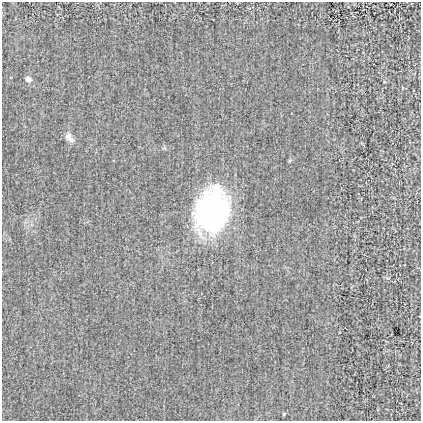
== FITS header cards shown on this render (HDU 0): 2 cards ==
NAXIS1  =                  419
NAXIS2  =                  419

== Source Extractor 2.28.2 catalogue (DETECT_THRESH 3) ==
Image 419 x 419 px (HDU 0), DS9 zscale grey, 1 PNG px = 1 image px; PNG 423 x 423 px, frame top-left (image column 1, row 419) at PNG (2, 2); no overlay
Background -9.19e-04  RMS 0.019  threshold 0.0583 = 3 sigma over >= 5 px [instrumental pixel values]
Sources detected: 5; all 5 listed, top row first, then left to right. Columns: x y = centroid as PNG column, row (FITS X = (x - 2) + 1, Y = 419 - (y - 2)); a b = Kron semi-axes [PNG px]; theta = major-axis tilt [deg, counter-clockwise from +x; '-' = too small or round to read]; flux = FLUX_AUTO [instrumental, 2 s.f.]
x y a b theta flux
28 79 8 7 - 5.4
69 138 15 8 -51 8.3
289 161 6 3 71 1.4
212 211 46 33 75 260
284 414 4 3 - 1.7